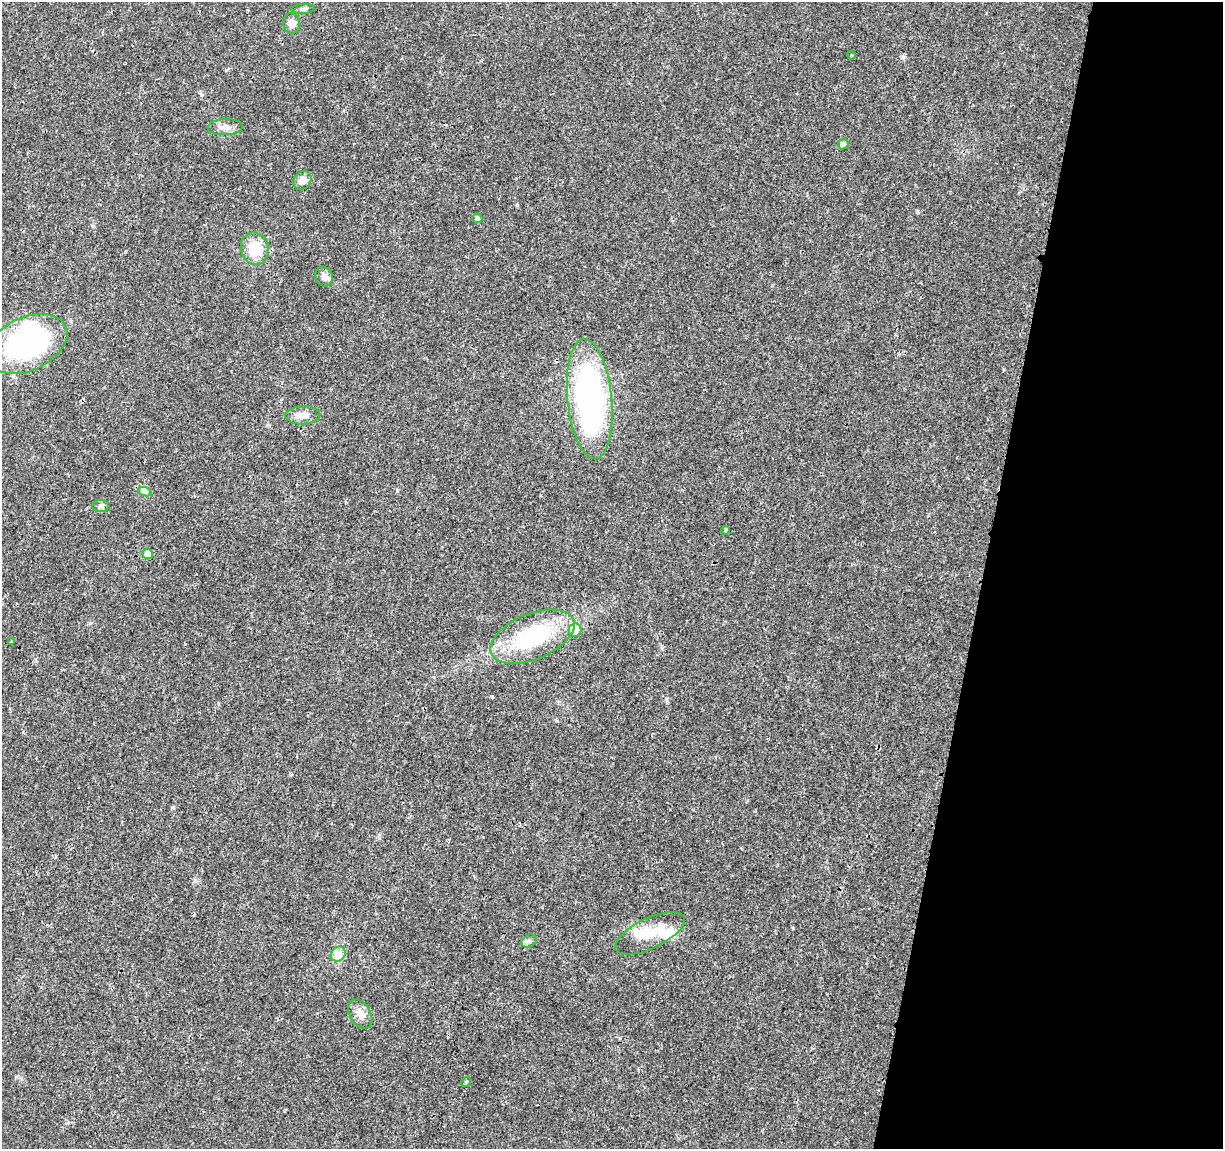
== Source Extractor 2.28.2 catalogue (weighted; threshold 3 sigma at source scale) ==
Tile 8 of 4 x 4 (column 4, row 2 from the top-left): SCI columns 3667-4887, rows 2521-3667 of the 4896 x 5099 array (HDU 1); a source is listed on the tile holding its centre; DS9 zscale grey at full resolution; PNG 1225 x 1151 px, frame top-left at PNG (2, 2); each listed source drawn as its Kron ellipse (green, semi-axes under 4 px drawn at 4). Shown black and unused: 20% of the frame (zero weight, under 3 of 4 exposures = <1% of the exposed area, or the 3 px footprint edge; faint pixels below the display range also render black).
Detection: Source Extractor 2.28.2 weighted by HDU 2 'WHT'; one run over the whole footprint, this tile lists its part. Background 0.0204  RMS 0.0029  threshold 0.0131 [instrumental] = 3 sigma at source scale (4.5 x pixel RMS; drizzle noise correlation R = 1.50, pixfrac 1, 0.0396/0.0396 arcsec/px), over >= 5 px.
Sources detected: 26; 2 inside a brighter object's white glare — neither listed nor drawn; the other 24 listed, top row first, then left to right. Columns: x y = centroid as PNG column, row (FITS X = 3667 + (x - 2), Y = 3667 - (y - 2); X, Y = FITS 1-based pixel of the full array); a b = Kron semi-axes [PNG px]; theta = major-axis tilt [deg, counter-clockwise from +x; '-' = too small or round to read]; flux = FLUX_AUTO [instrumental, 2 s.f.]
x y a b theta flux
303 9 11 5 4 0.77
292 23 10 8 -83 1.8
851 55 4 4 - 0.3
225 127 18 8 2 2
843 144 6 5 - 1.2
302 180 10 8 42 2.1
477 218 5 5 - 0.93
255 249 16 14 -77 7.6
324 277 10 8 -57 1.4
27 344 42 26 24 63
590 399 60 22 -84 77
303 415 17 9 2 2.4
145 492 7 4 -20 0.62
101 506 8 6 1 0.78
725 530 4 3 - 0.42
148 554 5 5 - 3.2
575 630 6 6 - 6
532 637 44 22 23 27
11 642 3 3 - 0.31
650 933 38 15 25 7.2
529 941 8 6 28 0.79
338 954 8 6 46 1.3
360 1014 16 10 -58 2.5
466 1082 5 4 - 0.34
Unlisted compact peaks at least as high as the median listed source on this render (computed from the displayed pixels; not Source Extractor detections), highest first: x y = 517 205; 666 699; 793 928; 173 807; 397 490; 904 57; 492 696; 16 1077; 195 880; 93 226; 917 212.